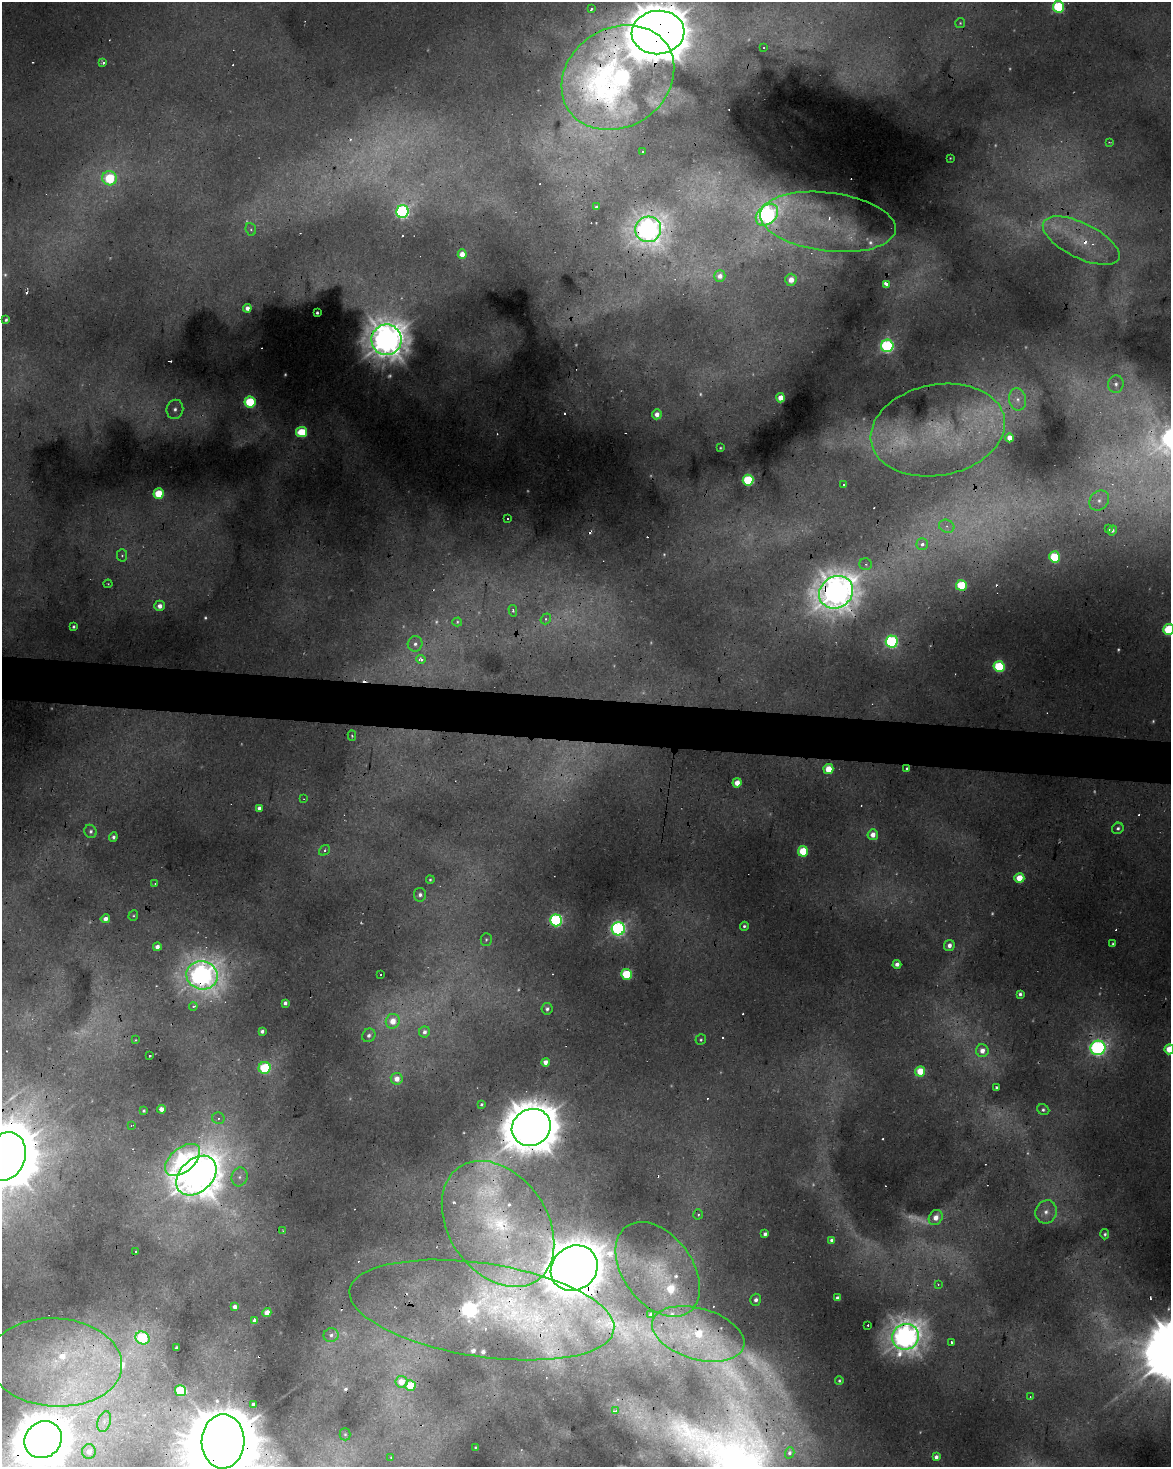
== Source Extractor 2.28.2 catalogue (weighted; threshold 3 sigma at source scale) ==
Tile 6 of 4 x 3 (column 2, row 2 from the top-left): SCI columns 1172-2340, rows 1746-3210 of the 4677 x 4900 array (HDU 1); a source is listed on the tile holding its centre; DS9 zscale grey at full resolution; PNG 1173 x 1469 px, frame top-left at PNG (2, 2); each listed source drawn as its Kron ellipse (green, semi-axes under 4 px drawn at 4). Shown black and unused: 3% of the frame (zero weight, under 2 of 3 exposures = <1% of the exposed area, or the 3 px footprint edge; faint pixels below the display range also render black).
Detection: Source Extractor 2.28.2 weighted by HDU 2 'WHT'; one run over the whole footprint, this tile lists its part. Background 0.0229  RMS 0.0065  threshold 0.0291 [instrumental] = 3 sigma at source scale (4.5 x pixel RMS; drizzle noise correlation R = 1.50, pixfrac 1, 0.0396/0.0396 arcsec/px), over >= 5 px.
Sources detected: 278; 60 too faint to see at this stretch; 1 inside a brighter object's white glare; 37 cosmic-ray / hot-pixel residue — neither listed nor drawn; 16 inside a brighter listed object's ellipse — not listed separately; the other 164 listed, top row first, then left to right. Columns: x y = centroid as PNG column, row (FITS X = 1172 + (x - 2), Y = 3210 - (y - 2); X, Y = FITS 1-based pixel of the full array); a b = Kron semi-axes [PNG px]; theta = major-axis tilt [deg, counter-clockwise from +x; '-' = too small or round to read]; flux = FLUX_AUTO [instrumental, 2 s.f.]
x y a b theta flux
1058 7 6 5 - 84
591 9 4 3 - 2.6
960 23 5 5 - 1
658 32 26 22 5 3800
764 48 3 2 - 0.83
103 62 4 3 - 2.1
618 78 59 49 34 500
1109 142 4 3 - 0.83
642 151 3 2 - 1.3
950 158 2 2 - 0.46
110 178 7 7 - 59
596 207 4 4 - 2
402 211 6 6 - 190
767 215 13 9 42 370
828 222 68 29 -7 77
251 229 6 5 - 1.3
648 229 13 12 - 690
1081 241 42 17 -26 39
462 254 4 4 - 9.1
720 276 6 5 - 5
791 280 6 5 - 11
886 284 3 3 - 160
247 308 4 4 - 5.7
317 313 3 3 - 1.5
6 320 3 3 - 1.5
386 340 15 15 - 1400
887 346 6 6 - 170
1116 384 9 7 83 3.5
781 398 4 4 - 11
1017 399 11 8 -79 5.5
250 402 5 5 - 63
175 409 9 8 - 5.3
657 414 5 4 - 6.4
938 430 68 45 11 130
301 432 5 5 - 42
1010 438 4 4 - 9.1
720 448 3 3 - 0.79
748 480 5 5 - 74
844 484 3 3 - 5.6
159 493 5 5 - 32
1099 500 11 9 47 5.4
508 519 3 3 - 2.4
947 526 8 6 -21 3.1
1109 529 3 3 - 5.9
1112 530 5 4 - 2.4
922 544 5 5 - 4.7
122 555 6 5 - 1.5
1054 557 5 5 - 51
866 564 6 6 - 2.1
108 584 4 4 - 0.88
961 585 5 5 - 42
836 592 18 15 36 1300
160 606 5 5 - 6.3
513 611 6 4 -77 1
546 619 5 5 - 1.4
457 622 5 4 - 0.93
73 627 3 3 - 1.4
1169 629 5 5 - 63
892 642 6 6 - 150
415 644 8 7 - 3.6
421 659 5 4 - 4
999 666 5 5 - 74
352 736 5 4 - 1.4
828 769 5 5 - 20
907 769 4 3 - 1.9
737 783 4 4 - 11
304 799 3 3 - 0.54
259 808 4 4 - 2.9
1118 828 6 5 - 2.6
90 831 7 6 - 2.6
873 835 5 5 - 8.1
113 837 4 4 - 2.7
324 850 6 5 - 1.9
803 851 5 5 - 35
1019 878 5 5 - 19
430 880 4 4 - 1.1
155 883 3 3 - 1
420 895 7 6 - 3.4
133 916 5 4 - 1
105 919 5 4 - 5.2
556 920 6 6 - 170
744 926 4 4 - 1.8
618 929 6 6 - 270
486 939 6 5 - 1.4
1113 944 3 3 - 1
949 945 5 5 - 5.2
157 947 4 4 - 4.6
897 964 4 4 - 5.1
627 974 5 5 - 61
202 975 16 14 -12 770
381 975 3 3 - 1.4
1020 994 4 4 - 2.4
285 1003 4 4 - 3.1
193 1006 4 4 - 2.5
547 1009 6 5 - 2.1
393 1021 7 7 - 12
262 1031 4 4 - 2.9
424 1032 5 5 - 3.6
369 1035 7 6 - 3
135 1040 3 2 - 0.6
701 1040 5 5 - 1.5
1098 1048 7 7 - 310
1169 1049 5 4 - 18
982 1051 6 6 - 8
149 1055 3 3 - 2.8
545 1062 4 4 - 5.8
264 1068 6 5 - 79
920 1071 5 5 - 21
397 1079 6 6 - 8.4
996 1087 3 3 - 1.4
481 1105 4 3 - 1.3
161 1109 4 4 - 6.5
1043 1110 6 5 - 2
144 1111 3 3 - 1.1
218 1118 6 6 - 2.4
131 1125 3 2 - 0.46
531 1127 20 18 30 3000
6 1156 25 19 70 6400
183 1160 20 12 40 91
196 1176 23 16 44 2000
240 1177 9 8 - 4.3
1046 1212 12 10 70 7.1
698 1214 5 4 - 1.9
936 1218 8 6 57 8.5
498 1224 69 49 -55 150
283 1231 3 3 - 0.77
765 1234 4 4 - 2.9
1105 1234 5 4 - 1.6
832 1240 4 4 - 3.4
135 1251 3 3 - 1.8
574 1268 24 21 38 3000
658 1269 53 34 -53 60
938 1284 4 3 - 0.66
838 1298 4 4 - 5
756 1300 6 5 - 3.5
235 1307 4 4 - 4.6
482 1310 134 46 -9 600
267 1313 4 4 - 11
651 1315 4 3 - 2.5
254 1320 4 3 - 5.1
868 1325 3 2 - 1.4
698 1334 47 25 -16 74
331 1335 7 7 - 3.2
906 1337 13 13 - 930
142 1338 7 6 - 57
951 1342 3 3 - 3.2
177 1348 4 3 - 3.6
55 1362 67 44 -4 130
839 1381 4 4 - 1.3
401 1382 6 5 - 13
410 1385 5 5 - 27
180 1391 5 5 - 63
1030 1397 3 3 - 0.99
253 1404 4 4 - 4.7
615 1411 4 3 - 4.7
104 1421 11 6 73 3.6
345 1434 6 5 - 1.2
43 1440 19 17 42 2800
223 1441 27 21 88 11000
475 1447 3 2 - 0.7
89 1452 7 7 - 5.5
790 1453 6 4 75 1.9
391 1457 3 2 - 0.59
936 1457 4 4 - 2.7
Overlapping masked pixels (flux is a lower limit): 22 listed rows (the first 20) at x y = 658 32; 618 78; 828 222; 648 229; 1081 241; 386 340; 781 398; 938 430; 836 592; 202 975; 1098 1048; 920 1071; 531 1127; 6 1156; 196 1176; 498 1224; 574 1268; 482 1310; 698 1334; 906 1337
Isophote crosses this tile's border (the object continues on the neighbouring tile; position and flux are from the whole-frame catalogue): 7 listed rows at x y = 1058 7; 658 32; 1169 629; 1169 1049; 6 1156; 43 1440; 223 1441